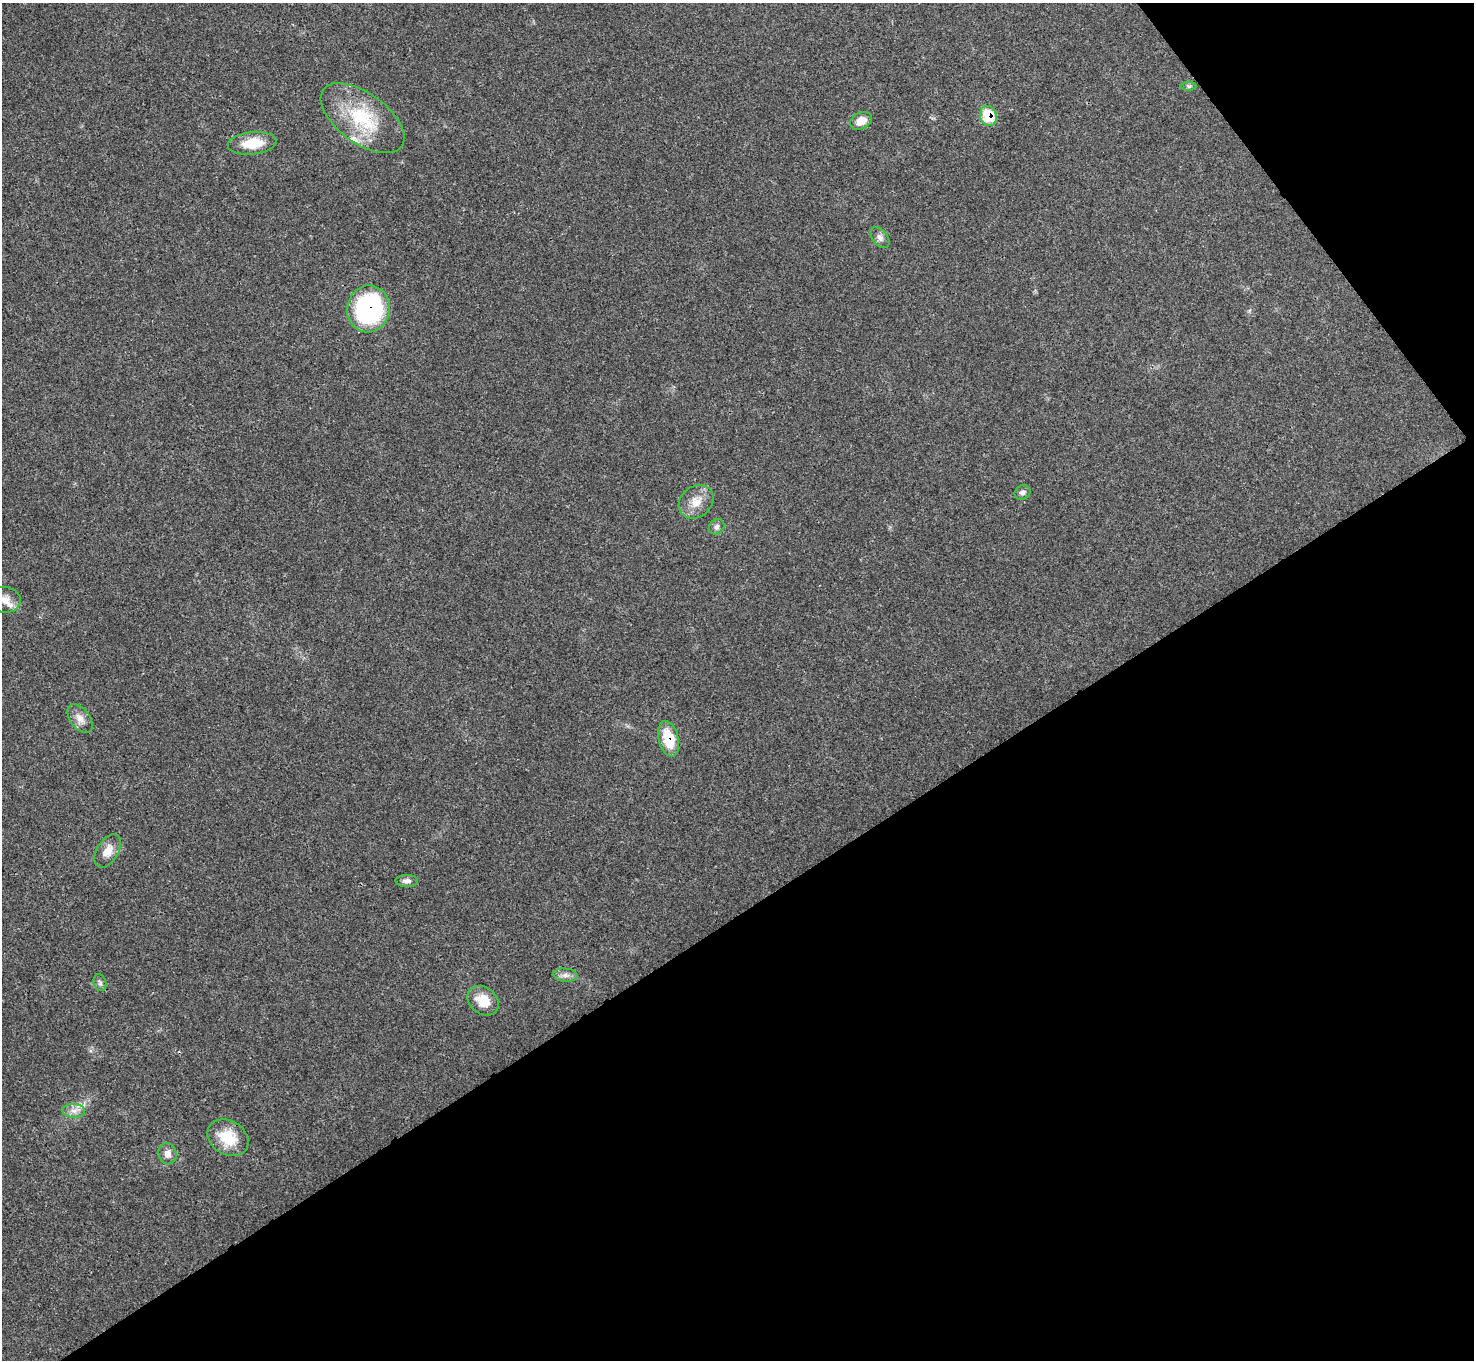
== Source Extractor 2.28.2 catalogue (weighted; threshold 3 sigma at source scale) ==
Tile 12 of 4 x 4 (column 4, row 3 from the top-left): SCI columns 4418-5889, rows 1517-2874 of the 5894 x 5887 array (HDU 1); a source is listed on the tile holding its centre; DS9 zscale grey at full resolution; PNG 1476 x 1362 px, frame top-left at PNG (2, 3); each listed source drawn as its Kron ellipse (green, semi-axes under 4 px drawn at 4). Shown black and unused: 37% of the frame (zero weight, under 3 of 4 exposures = <1% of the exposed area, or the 3 px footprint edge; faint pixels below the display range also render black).
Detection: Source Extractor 2.28.2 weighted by HDU 2 'WHT'; one run over the whole footprint, this tile lists its part. Background 0.0218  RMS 0.0043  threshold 0.0196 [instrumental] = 3 sigma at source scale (4.5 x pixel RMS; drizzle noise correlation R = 1.50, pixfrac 1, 0.05/0.05 arcsec/px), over >= 5 px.
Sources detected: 23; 2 inside a brighter listed object's ellipse — not listed separately; the other 21 listed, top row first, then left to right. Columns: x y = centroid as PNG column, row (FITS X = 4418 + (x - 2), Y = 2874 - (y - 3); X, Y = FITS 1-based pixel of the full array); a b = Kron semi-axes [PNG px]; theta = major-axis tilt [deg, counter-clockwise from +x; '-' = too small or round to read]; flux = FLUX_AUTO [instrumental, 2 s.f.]
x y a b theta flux
1189 86 8 4 1 0.86
988 116 10 8 -70 14
362 118 48 25 -36 29
861 121 11 8 27 5.1
252 143 24 11 6 11
880 238 12 7 -51 2.1
368 309 23 21 80 62
1022 492 8 7 - 1.6
696 502 19 15 40 6.5
717 527 8 7 - 1.5
4 600 16 13 -8 4.2
80 718 16 9 -53 3.6
668 739 18 10 -76 12
108 851 18 10 60 5.2
407 881 11 6 -1 1.7
565 975 12 6 -5 2.2
100 983 9 6 -73 1.1
483 1001 17 13 -37 8.4
74 1111 11 7 -4 2.6
228 1138 22 17 -32 13
167 1154 11 9 -77 3.1
Overlapping masked pixels (flux is a lower limit): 3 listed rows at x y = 988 116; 368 309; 668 739
Isophote crosses this tile's border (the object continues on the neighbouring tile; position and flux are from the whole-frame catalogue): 1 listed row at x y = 4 600